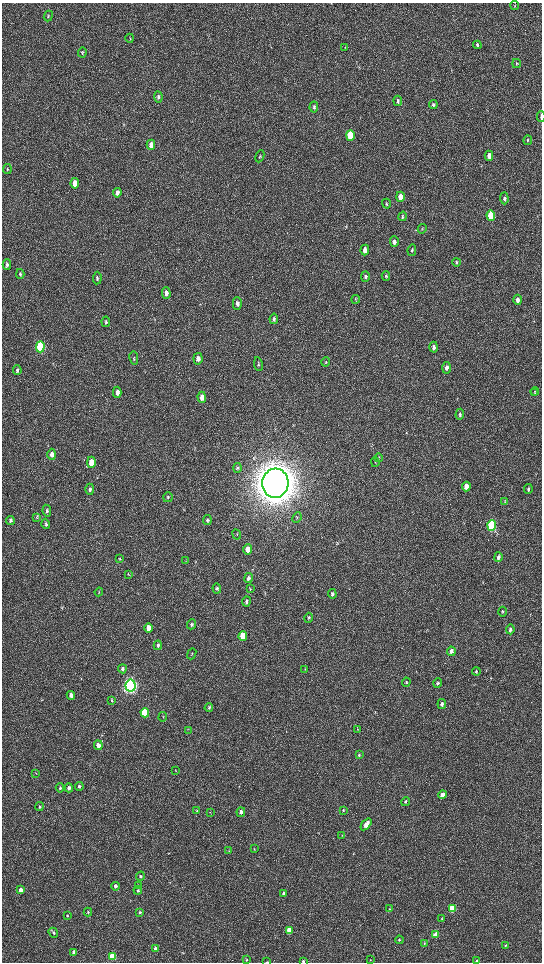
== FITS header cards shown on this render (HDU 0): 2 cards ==
NAXIS1  =                 1080 / length of data axis 1
NAXIS2  =                 1920 / length of data axis 2

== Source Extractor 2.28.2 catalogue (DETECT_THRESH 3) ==
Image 1080 x 1920 px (HDU 0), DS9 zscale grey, zoomed out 1/2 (1 PNG px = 2 x 2 image px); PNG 544 x 964 px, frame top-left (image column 1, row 1919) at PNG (2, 3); each listed source drawn as its Kron ellipse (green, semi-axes under 4 px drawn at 4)
Background 522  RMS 36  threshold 107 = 3 sigma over >= 5 px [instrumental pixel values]
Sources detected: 154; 3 cannot appear on this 1/2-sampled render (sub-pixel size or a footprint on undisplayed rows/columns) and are neither listed nor drawn; the other 151 listed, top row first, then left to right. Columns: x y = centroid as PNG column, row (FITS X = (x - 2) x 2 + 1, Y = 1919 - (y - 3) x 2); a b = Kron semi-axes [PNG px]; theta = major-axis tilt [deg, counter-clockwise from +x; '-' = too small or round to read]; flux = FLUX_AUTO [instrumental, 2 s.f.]
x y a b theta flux
515 6 4 2 - 4.5e+03
48 16 5 2 - 6.2e+03
130 38 4 2 - 4.3e+03
477 45 4 3 - 1.2e+04
345 48 4 2 - 3.3e+03
82 52 5 4 - 9.1e+03
516 63 4 3 - 7.6e+03
158 97 5 4 - 1.2e+04
398 101 5 4 - 1.3e+04
433 105 4 4 - 1.0e+04
314 107 5 4 - 1.4e+04
541 117 5 2 - 3.1e+04
350 135 5 4 - 3.9e+05
528 140 5 3 - 6.2e+03
151 145 5 3 - 6.0e+04
260 156 6 3 66 7.2e+03
489 156 5 3 - 4.4e+04
7 169 5 3 - 6.3e+03
75 183 5 3 - 1.1e+05
117 193 5 3 - 3.8e+04
400 197 5 3 - 6.7e+04
504 198 6 4 -86 1.9e+04
386 204 5 3 - 7.6e+03
403 216 5 3 - 8.3e+03
491 216 5 4 - 3.5e+05
422 229 5 3 - 6.1e+03
394 242 5 3 - 2.3e+04
365 250 5 4 - 4.4e+04
412 250 6 4 78 1.1e+04
457 262 4 4 - 9.0e+03
7 264 5 3 - 1.5e+04
20 274 5 3 - 9.6e+03
365 276 5 3 - 1.2e+04
386 276 5 3 - 9.1e+03
97 278 6 4 85 1.2e+04
166 293 6 4 -88 3.2e+04
356 299 4 3 - 6.0e+03
518 300 5 4 - 2.8e+04
237 303 6 4 -89 2.3e+04
274 319 5 4 - 1.4e+04
106 322 5 3 - 1.1e+04
40 347 6 4 88 9.5e+05
434 347 5 3 - 2.5e+04
134 358 7 3 -81 7.7e+03
198 359 6 4 -85 3.4e+04
326 362 5 3 - 5.7e+03
258 364 7 3 -81 8.3e+03
446 368 6 4 86 3.1e+04
17 370 5 3 - 1.2e+04
535 391 4 3 - 8.5e+03
117 392 5 4 - 3.3e+04
535 393 4 3 - 7.2e+03
202 397 5 4 - 4.9e+04
460 414 5 3 - 1.1e+04
52 454 5 4 - 4.2e+04
379 458 4 3 - 6.1e+03
91 462 5 4 - 1.2e+05
375 462 5 2 - 5.1e+03
237 468 5 4 - 1.1e+04
275 483 14 13 - 2.4e+07
466 486 5 3 - 7.1e+04
90 489 5 4 - 1.4e+04
528 489 5 3 - 1.2e+04
168 497 5 5 - 1.1e+04
505 501 3 2 - 3.5e+03
47 511 6 4 -82 1.3e+04
37 518 3 2 - 3.3e+03
297 518 5 3 - 8.0e+03
10 520 4 4 - 1.2e+04
207 520 5 4 - 1.0e+04
46 524 5 4 - 1.0e+04
492 525 5 4 - 9.6e+05
237 534 5 3 - 6.3e+03
248 549 5 4 - 7.0e+04
498 557 5 3 - 1.9e+04
120 559 4 3 - 5.6e+03
186 561 4 2 - 4.4e+03
128 574 4 3 - 5.2e+03
248 578 5 4 - 1.8e+04
217 588 5 4 - 1.2e+04
250 589 4 3 - 4.8e+03
99 592 4 1 - 3.9e+03
332 594 5 4 - 1.5e+04
246 601 5 4 - 1.4e+04
503 612 5 3 - 7.4e+03
308 618 5 3 - 8.5e+03
192 624 5 4 - 1.3e+04
148 628 5 4 - 8.2e+04
510 629 5 3 - 1.8e+04
243 636 5 4 - 2.2e+05
158 645 4 3 - 1.0e+04
451 651 4 3 - 2.4e+04
192 654 6 2 67 5.0e+03
122 669 4 3 - 1.6e+04
305 669 3 3 - 4.5e+03
476 672 4 3 - 7.8e+03
406 682 4 3 - 7.3e+03
438 683 5 3 - 1.3e+04
130 686 6 5 - 3.5e+06
71 695 4 3 - 3.4e+04
112 700 4 3 - 6.0e+03
442 704 5 3 - 1.9e+04
209 707 4 4 - 8.6e+03
145 713 4 4 - 4.3e+05
163 717 5 3 - 5.5e+03
358 729 3 2 - 3.8e+03
188 730 3 2 - 3.0e+03
98 745 5 4 - 3.9e+04
359 755 4 4 - 7.9e+03
175 770 3 2 - 3.4e+03
36 773 3 2 - 3.5e+03
79 786 4 4 - 1.2e+04
60 788 4 3 - 1.2e+04
69 788 4 4 - 2.1e+04
442 795 4 3 - 3.1e+04
405 802 4 4 - 1.3e+04
39 807 4 3 - 9.4e+03
197 810 4 3 - 5.6e+03
343 810 4 3 - 6.8e+03
210 812 3 2 - 3.7e+03
241 812 5 4 - 2.9e+04
366 824 7 4 52 6.3e+04
342 836 3 3 - 4.3e+03
254 849 4 3 - 5.0e+03
229 851 3 2 - 4.3e+03
140 876 4 4 - 1.0e+04
116 886 4 4 - 2.1e+04
139 886 4 3 - 8.8e+03
21 890 4 3 - 5.7e+04
138 890 4 4 - 1.0e+04
284 893 4 3 - 2.0e+04
452 908 4 3 - 5.0e+05
389 909 3 2 - 3.3e+03
88 912 4 3 - 6.3e+03
140 912 4 3 - 1.4e+04
67 915 4 3 - 6.1e+03
442 919 3 3 - 5.7e+03
289 930 3 3 - 1.1e+05
53 933 5 4 - 1.2e+04
435 935 4 3 - 1.3e+05
399 940 4 3 - 7.0e+03
424 943 3 3 - 4.4e+03
506 945 3 2 - 5.4e+03
155 948 4 4 - 2.8e+04
74 952 4 4 - 2.8e+04
112 957 4 3 - 3.9e+05
247 960 3 3 - 5.5e+03
370 960 3 3 - 3.9e+03
303 961 3 3 - 7.7e+03
476 961 4 3 - 8.9e+03
267 962 3 2 - 4.7e+03
At the frame edge (FLAGS 8, measured only in part): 3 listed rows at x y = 541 117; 303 961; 267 962
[3 sub-pixel or undisplayed-footprint detections neither listed nor drawn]